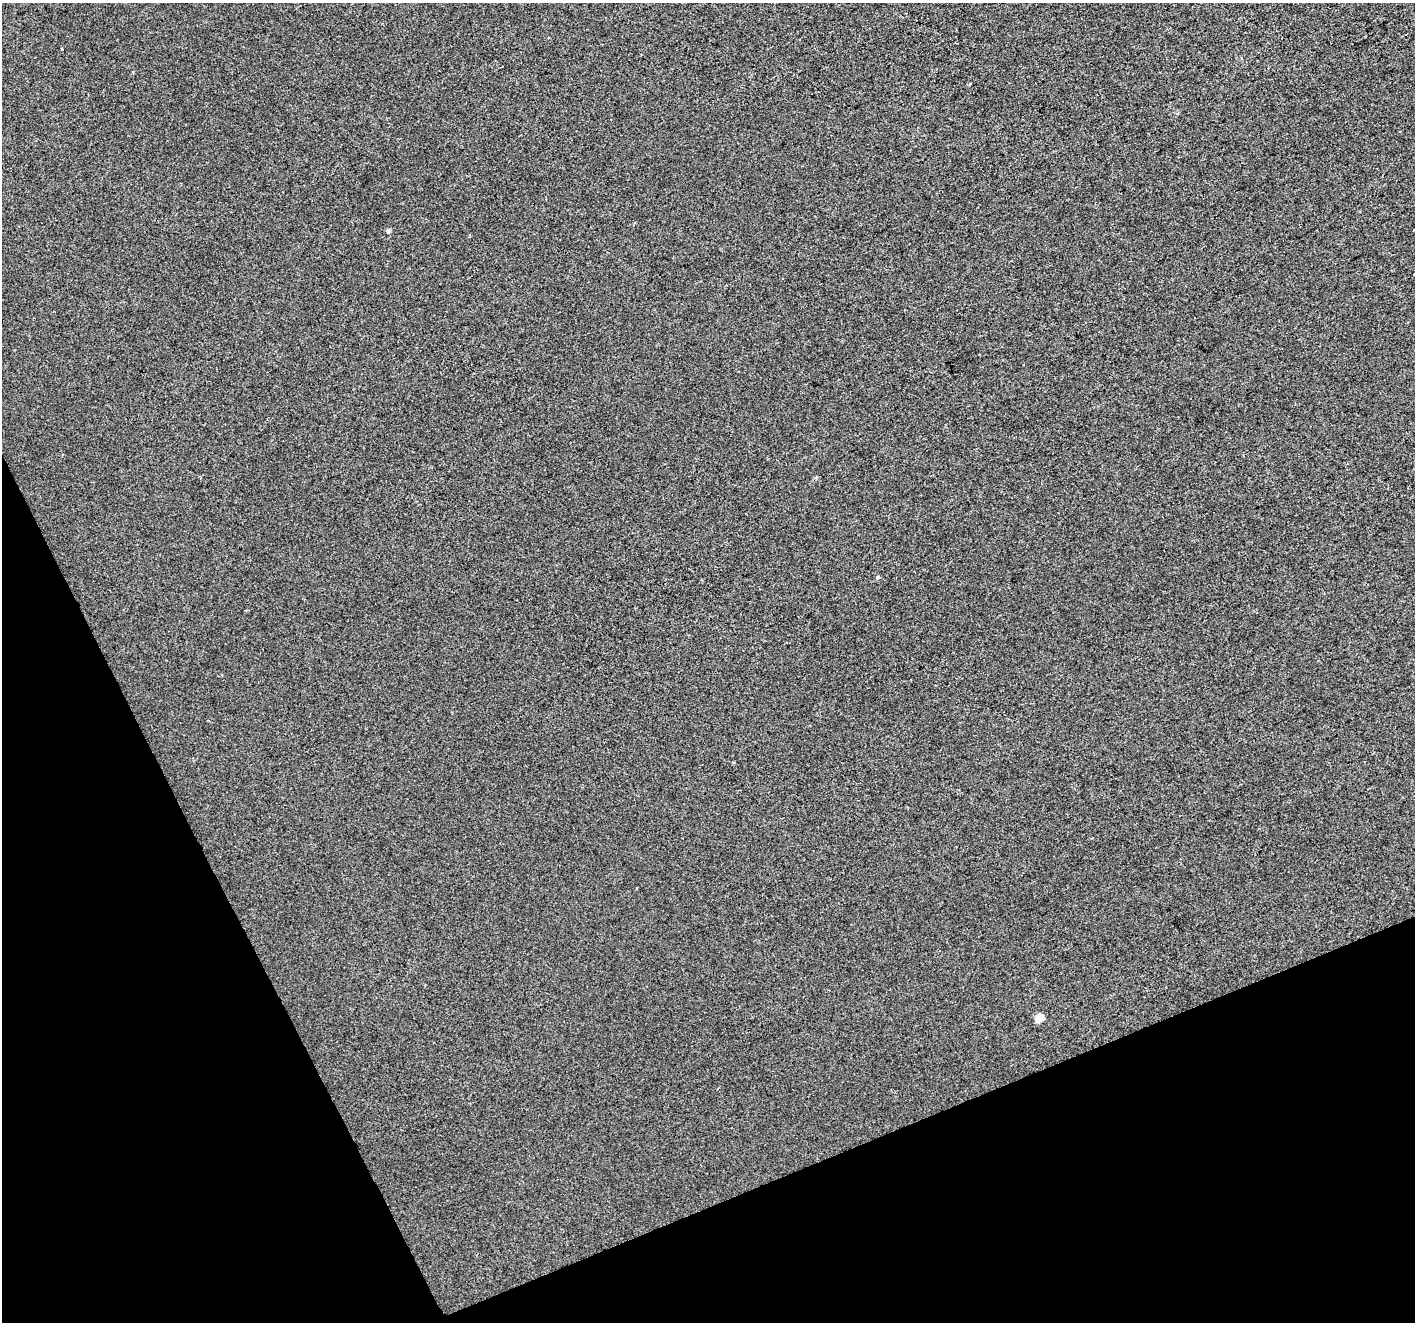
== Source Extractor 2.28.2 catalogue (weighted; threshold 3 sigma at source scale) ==
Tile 14 of 4 x 4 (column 2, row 4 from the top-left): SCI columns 1415-2827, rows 147-1466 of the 5653 x 5515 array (HDU 1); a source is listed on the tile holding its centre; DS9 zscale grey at full resolution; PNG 1417 x 1324 px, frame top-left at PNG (2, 3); no overlay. Shown black and unused: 21% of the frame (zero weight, under 2 of 3 exposures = <1% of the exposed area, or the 3 px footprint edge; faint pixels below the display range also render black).
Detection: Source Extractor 2.28.2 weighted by HDU 2 'WHT'; one run over the whole footprint, this tile lists its part. Background -2.72e-04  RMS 0.0056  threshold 0.025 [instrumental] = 3 sigma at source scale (4.5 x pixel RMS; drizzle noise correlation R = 1.50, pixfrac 1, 0.0396/0.0396 arcsec/px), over >= 5 px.
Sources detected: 4; all 4 listed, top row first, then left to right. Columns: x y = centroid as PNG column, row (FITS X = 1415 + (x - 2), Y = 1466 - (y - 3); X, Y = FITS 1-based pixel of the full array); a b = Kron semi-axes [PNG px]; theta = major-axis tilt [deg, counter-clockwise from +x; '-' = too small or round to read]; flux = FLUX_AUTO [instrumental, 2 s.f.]
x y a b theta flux
62 49 3 2 - 1.8
388 231 6 4 72 0.74
878 577 4 3 - 5.9
1039 1018 5 5 - 15